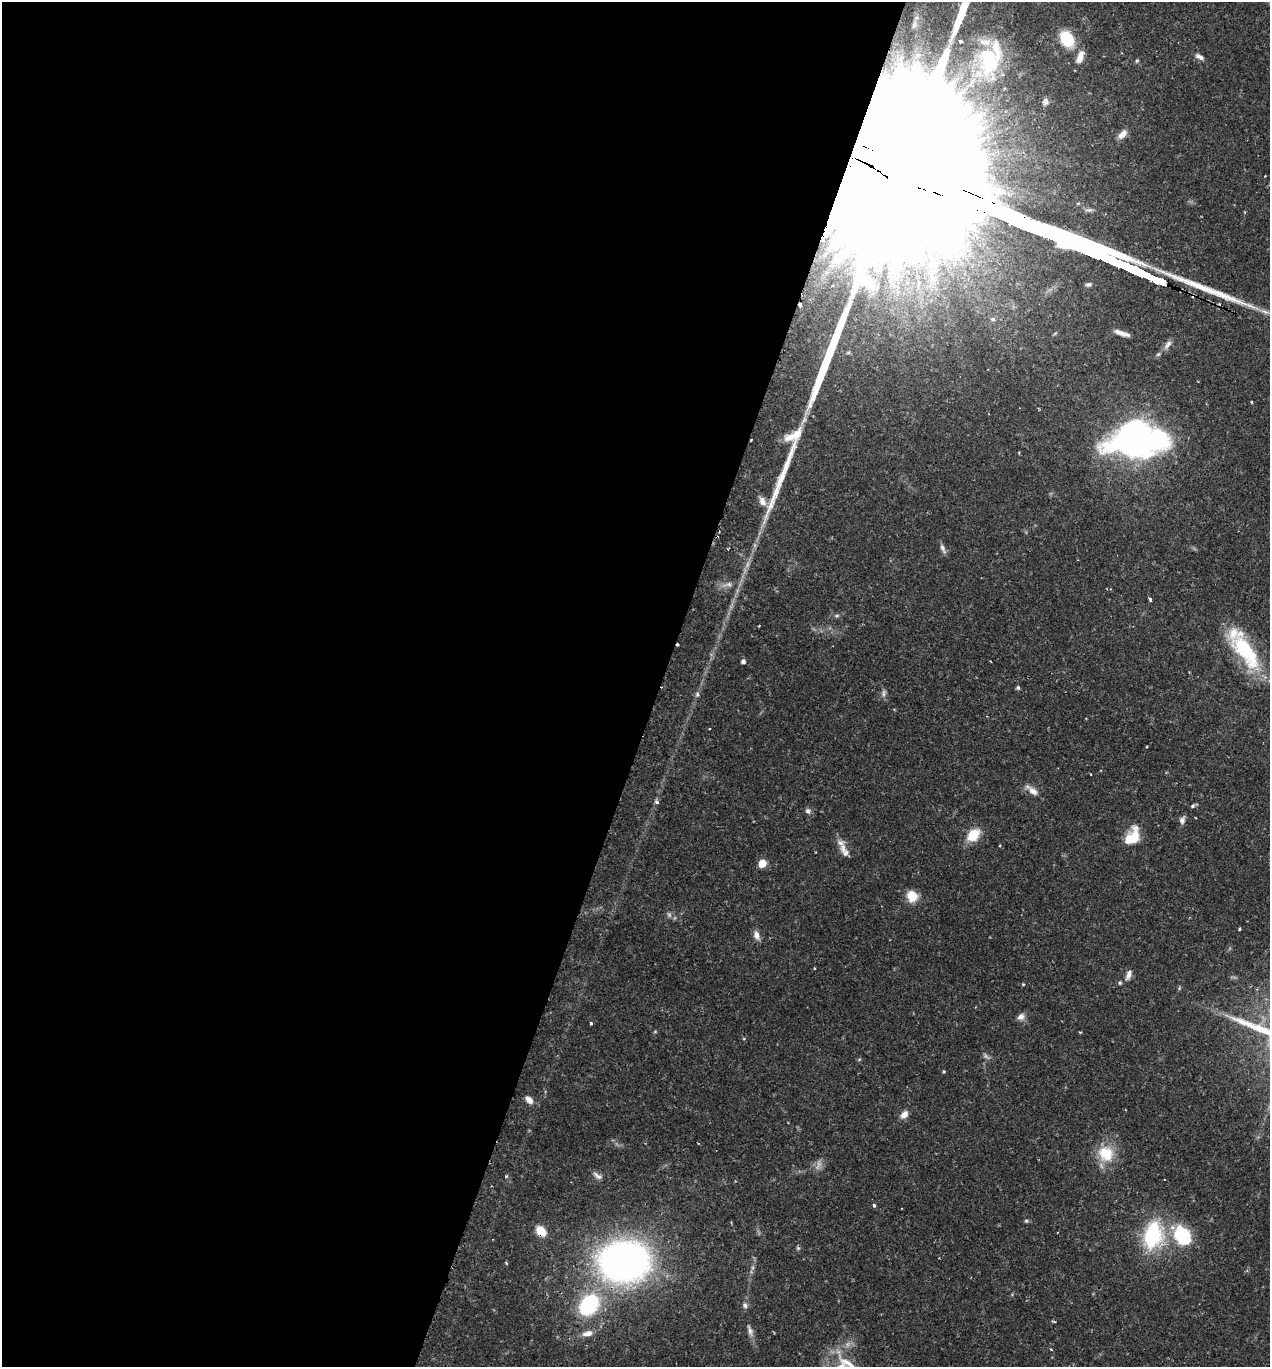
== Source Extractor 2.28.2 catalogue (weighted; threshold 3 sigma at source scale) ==
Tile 5 of 4 x 4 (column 1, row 2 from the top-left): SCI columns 143-1410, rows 2739-4103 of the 5488 x 5474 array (HDU 1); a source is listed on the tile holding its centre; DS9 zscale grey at full resolution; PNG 1272 x 1369 px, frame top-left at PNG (2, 2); no overlay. Shown black and unused: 52% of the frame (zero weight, under 2 of 3 exposures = <1% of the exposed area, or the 3 px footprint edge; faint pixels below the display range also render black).
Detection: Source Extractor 2.28.2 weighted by HDU 2 'WHT'; one run over the whole footprint, this tile lists its part. Background 0.12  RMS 0.0034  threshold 0.0152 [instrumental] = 3 sigma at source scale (4.5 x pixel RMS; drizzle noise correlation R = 1.50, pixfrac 1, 0.05/0.05 arcsec/px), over >= 5 px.
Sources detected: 85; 4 too faint to see at this stretch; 4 cosmic-ray / hot-pixel residue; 2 long thin detections or spike segments (spike, bleed or trail) — not listed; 5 inside a brighter listed object's ellipse — not listed separately; the other 70 listed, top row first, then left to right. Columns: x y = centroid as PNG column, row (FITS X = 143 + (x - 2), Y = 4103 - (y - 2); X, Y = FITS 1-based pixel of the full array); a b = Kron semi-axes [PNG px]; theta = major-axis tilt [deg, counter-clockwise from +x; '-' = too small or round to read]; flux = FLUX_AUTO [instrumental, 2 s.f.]
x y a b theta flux
1067 39 15 11 -59 14
960 41 9 7 -3 2.3
984 42 25 12 -16 7.4
1080 55 17 9 70 3.4
1199 57 12 6 -28 1.5
1137 61 6 4 1 0.39
1046 102 8 6 -86 0.97
1122 134 12 7 49 2.4
1265 176 2 2 - 0.21
951 191 282 44 -23 100000
871 287 15 9 -3 2.9
800 305 5 4 - 2.1
993 319 7 6 - 0.94
1121 333 18 5 -18 2.5
1168 345 16 6 51 2
1252 402 3 3 - 0.35
794 435 28 11 27 5.8
1136 439 51 29 4 130
762 501 13 8 -63 2.4
943 548 14 5 -66 1.3
728 584 17 6 12 2.3
1150 599 4 3 - 0.66
837 616 7 4 8 0.59
759 626 2 2 - 0.27
1245 651 54 20 -52 26
743 661 4 4 - 1
1018 687 4 4 - 0.78
884 693 11 4 85 1
697 694 6 5 - 0.79
709 728 3 2 - 0.26
1091 774 3 2 - 0.24
1032 790 19 7 -37 2.7
657 802 5 4 - 1.1
1193 806 7 4 28 0.66
808 811 7 7 - 1.1
1182 820 10 6 75 1.4
973 835 17 12 46 7.3
1132 837 20 12 55 10
1000 846 3 3 - 0.36
843 848 15 8 -87 2.9
762 863 6 6 - 5.5
912 896 13 11 -74 5.6
1239 929 3 3 - 1.1
756 935 12 7 -75 2.1
814 968 3 2 - 0.35
1129 975 13 7 74 1.9
1120 983 5 5 - 0.56
1023 984 4 4 - 0.33
1021 1017 10 7 32 1.8
591 1023 3 3 - 0.72
944 1071 4 4 - 0.37
529 1100 10 7 -47 2.5
904 1115 10 7 49 2.5
1106 1154 23 21 -46 10
506 1176 4 4 - 0.45
598 1176 14 6 -33 1.5
874 1205 4 4 - 0.73
1026 1221 6 5 - 0.56
541 1231 10 8 -52 6.7
1153 1235 34 22 76 29
1183 1236 17 12 -57 27
624 1261 33 26 3 210
506 1263 4 4 - 0.38
589 1305 16 13 52 36
745 1305 8 7 - 1.1
1054 1321 6 3 -11 0.37
750 1330 16 7 -73 1.9
587 1333 14 7 12 2.5
1051 1349 4 3 - 0.31
848 1363 33 10 -33 7.4
Overlapping masked pixels (flux is a lower limit): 4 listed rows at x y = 951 191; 800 305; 794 435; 541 1231
Isophote crosses this tile's border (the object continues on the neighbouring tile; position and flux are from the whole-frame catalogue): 2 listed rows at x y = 951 191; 848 1363